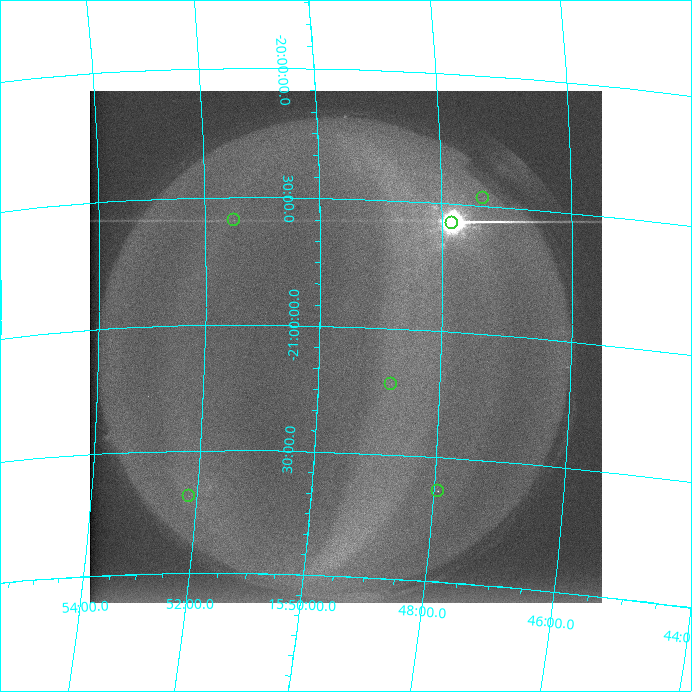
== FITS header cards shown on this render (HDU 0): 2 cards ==
NAXIS1  =                  512 /
NAXIS2  =                  512 /

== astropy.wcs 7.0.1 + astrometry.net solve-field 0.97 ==
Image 512 x 512 px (HDU 0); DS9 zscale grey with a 90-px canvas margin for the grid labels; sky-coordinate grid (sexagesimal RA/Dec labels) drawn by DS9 from the SOLVED WCS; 6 Tycho-2 reference stars matched to detected sources circled (green)
Header WCS: none
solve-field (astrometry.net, Tycho-2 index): SOLVED blind (the file carries no WCS)
Solved WCS: RA---TAN-SIP/DEC--TAN-SIP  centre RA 15:49:33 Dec -21:05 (237.39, -21.08 deg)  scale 14.1 x 14.2 arcsec/px (non-square pixels)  FOV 120.1' x 121.5'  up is +1 deg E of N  parity normal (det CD < 0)
(file carries no celestial WCS; the grid is the blind solution)
Tycho-2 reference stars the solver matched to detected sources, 6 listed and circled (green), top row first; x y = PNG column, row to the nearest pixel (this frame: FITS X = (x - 90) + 1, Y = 512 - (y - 91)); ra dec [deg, ICRS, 3 dp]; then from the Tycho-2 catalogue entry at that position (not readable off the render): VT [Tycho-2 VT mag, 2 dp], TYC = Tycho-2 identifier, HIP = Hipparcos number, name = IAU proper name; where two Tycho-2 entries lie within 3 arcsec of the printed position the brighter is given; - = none
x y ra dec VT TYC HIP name
483 198 236.834 -20.469 7.92 6194-1476-1 77338 -
234 220 237.874 -20.587 7.72 6194-972-1 77677 -
452 223 236.960 -20.574 9.87 6194-552-1 - -
391 384 237.194 -21.219 9.00 6198-467-1 - -
438 491 236.981 -21.635 9.92 6198-227-1 - -
189 496 238.038 -21.683 8.30 6199-568-1 - -